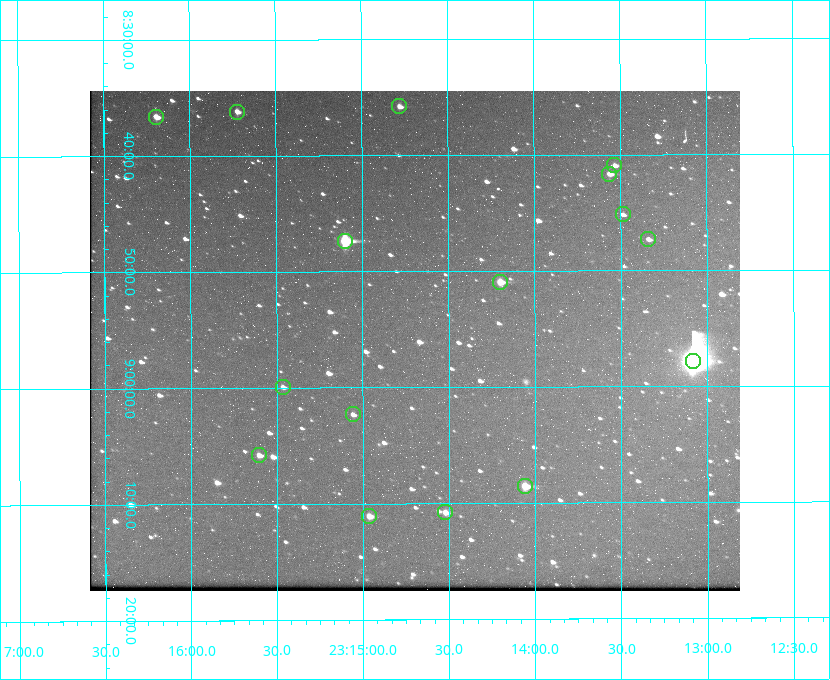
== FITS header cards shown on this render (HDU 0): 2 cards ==
NAXIS1  =                  650 / Width of table row in bytes
NAXIS2  =                  500 / Number of rows in table

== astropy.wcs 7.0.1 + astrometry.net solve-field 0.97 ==
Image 650 x 500 px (HDU 0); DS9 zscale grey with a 90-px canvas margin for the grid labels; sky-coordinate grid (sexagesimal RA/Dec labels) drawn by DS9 from the SOLVED WCS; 16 Tycho-2 reference stars matched to detected sources circled (green)
Header WCS: none
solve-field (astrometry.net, Tycho-2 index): SOLVED blind (the file carries no WCS)
Solved WCS: RA---TAN-SIP/DEC--TAN-SIP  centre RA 23:14:42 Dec +08:56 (348.67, +8.93 deg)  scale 5.17 arcsec/px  FOV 56.0' x 43.1'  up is -180 deg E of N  parity flipped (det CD > 0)
(file carries no celestial WCS; the grid is the blind solution)
Tycho-2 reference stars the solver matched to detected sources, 16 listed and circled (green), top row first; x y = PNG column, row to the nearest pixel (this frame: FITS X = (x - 90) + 1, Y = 500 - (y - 91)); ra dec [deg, ICRS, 3 dp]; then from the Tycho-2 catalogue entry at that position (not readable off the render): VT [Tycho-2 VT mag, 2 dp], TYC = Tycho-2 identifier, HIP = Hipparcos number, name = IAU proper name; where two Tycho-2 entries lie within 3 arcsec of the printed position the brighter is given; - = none
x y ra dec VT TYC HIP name
399 106 348.695 +8.597 11.30 1161-1571-1 - -
237 112 348.931 +8.603 11.18 1161-1110-1 - -
156 117 349.048 +8.610 11.72 1161-1223-1 - -
614 165 348.383 +8.682 11.92 1161-890-1 - -
609 174 348.391 +8.694 11.47 1161-728-1 - -
623 214 348.371 +8.753 12.36 1161-1249-1 - -
648 239 348.335 +8.788 11.88 1161-938-1 - -
345 241 348.775 +8.789 8.97 1161-884-1 114784 -
500 282 348.550 +8.849 10.80 1161-574-1 - -
693 361 348.271 +8.963 6.92 1161-1161-1 114608 -
283 387 348.866 +8.999 11.82 1161-694-1 - -
353 414 348.765 +9.039 11.87 1161-1547-1 - -
259 455 348.901 +9.097 11.97 1161-534-1 - -
525 486 348.514 +9.143 10.38 1161-1071-1 - -
445 512 348.631 +9.180 11.26 1161-1559-1 - -
369 516 348.741 +9.184 11.62 1161-452-1 - -